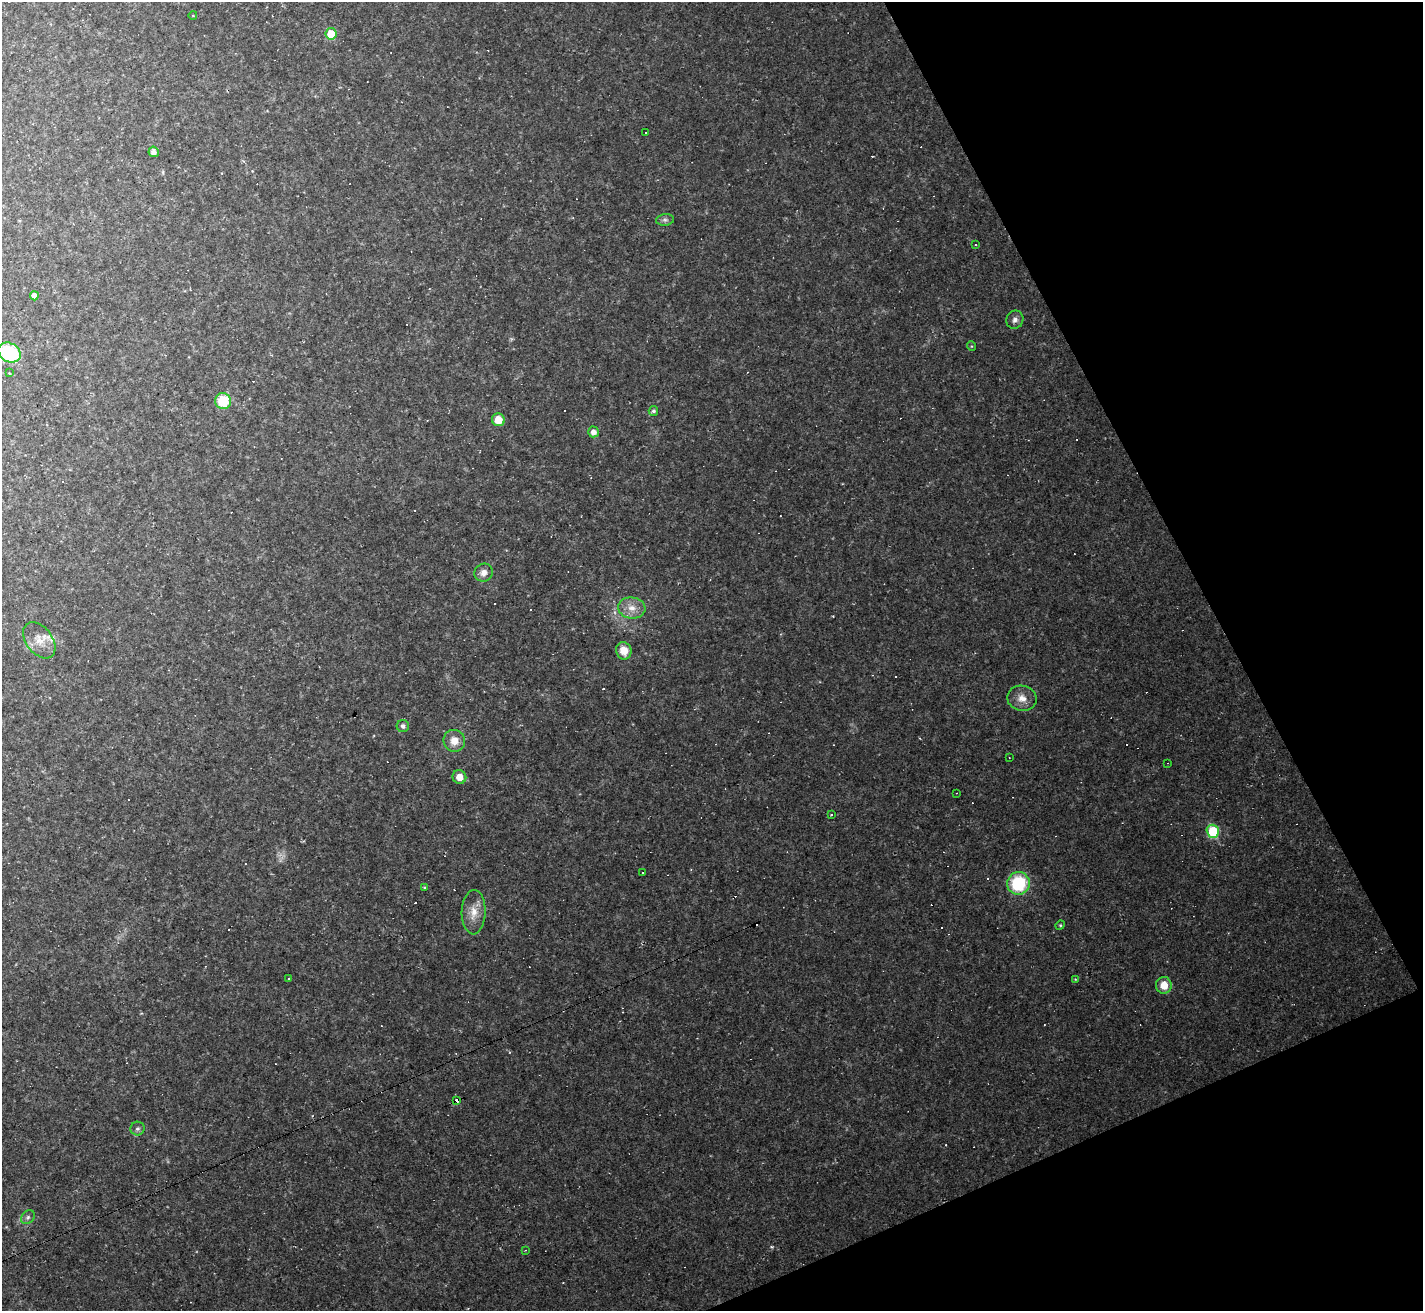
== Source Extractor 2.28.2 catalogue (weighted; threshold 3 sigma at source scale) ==
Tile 12 of 4 x 4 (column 4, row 3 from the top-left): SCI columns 4263-5683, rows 1594-2902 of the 5683 x 5672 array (HDU 1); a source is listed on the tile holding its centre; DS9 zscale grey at full resolution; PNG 1425 x 1313 px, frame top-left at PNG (2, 2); each listed source drawn as its Kron ellipse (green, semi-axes under 4 px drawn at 4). Shown black and unused: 21% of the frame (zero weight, under 2 of 3 exposures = <1% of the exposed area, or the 3 px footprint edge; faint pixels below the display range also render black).
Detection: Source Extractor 2.28.2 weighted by HDU 2 'WHT'; one run over the whole footprint, this tile lists its part. Background 0.0489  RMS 0.0076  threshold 0.0342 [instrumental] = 3 sigma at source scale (4.5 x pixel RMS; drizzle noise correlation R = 1.50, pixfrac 1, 0.05/0.05 arcsec/px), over >= 5 px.
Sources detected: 69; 29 cosmic-ray / hot-pixel residue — neither listed nor drawn; the other 40 listed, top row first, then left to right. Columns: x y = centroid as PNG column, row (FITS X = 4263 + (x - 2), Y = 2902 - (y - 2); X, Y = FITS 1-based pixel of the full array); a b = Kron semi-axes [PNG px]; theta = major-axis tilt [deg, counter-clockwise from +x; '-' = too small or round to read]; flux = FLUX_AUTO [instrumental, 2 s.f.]
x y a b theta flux
193 15 4 3 - 0.51
331 34 5 5 - 16
646 132 3 3 - 16
154 152 5 5 - 3.8
665 220 9 6 7 2.1
976 244 3 2 - 1.4
34 296 4 4 - 5
1015 320 9 8 - 3.4
971 346 5 3 - 0.7
10 353 12 9 -31 44
9 373 3 3 - 0.86
223 401 8 8 - 24
653 411 5 5 - 1.8
498 420 6 6 - 12
593 432 5 5 - 5
484 573 9 8 - 4.8
632 608 14 10 -7 8.3
39 640 20 13 -53 11
624 651 9 7 -72 11
1022 698 15 12 -11 7.8
403 726 6 6 - 2.4
454 741 11 10 - 8.5
1009 757 2 2 - 0.48
1168 763 3 2 - 0.47
459 777 7 6 - 7.6
957 793 2 2 - 0.43
831 815 3 3 - 0.98
1213 831 6 6 - 44
642 872 2 2 - 0.8
1018 883 11 11 - 44
424 887 4 3 - 0.8
474 912 22 12 88 11
1060 925 5 4 - 0.93
289 979 3 3 - 1.7
1075 979 3 3 - 0.5
1164 985 8 8 - 10
457 1101 4 3 - 23
138 1129 7 7 - 2
28 1217 8 6 46 1.9
526 1250 4 3 - 0.56
Overlapping masked pixels (flux is a lower limit): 1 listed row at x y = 457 1101
Isophote crosses this tile's border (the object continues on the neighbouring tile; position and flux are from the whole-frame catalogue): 1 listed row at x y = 10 353